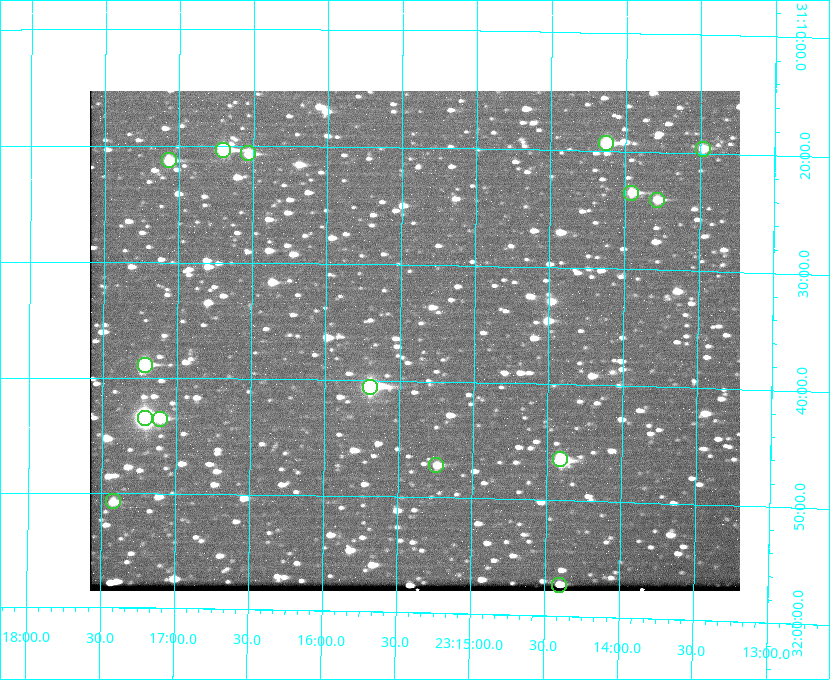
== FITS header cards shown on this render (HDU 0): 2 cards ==
NAXIS1  =                  650 / Width of table row in bytes
NAXIS2  =                  500 / Number of rows in table

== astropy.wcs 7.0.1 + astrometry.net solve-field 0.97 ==
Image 650 x 500 px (HDU 0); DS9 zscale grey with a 90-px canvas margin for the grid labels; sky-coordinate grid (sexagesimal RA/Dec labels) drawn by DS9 from the SOLVED WCS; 15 Tycho-2 reference stars matched to detected sources circled (green)
Header WCS: none
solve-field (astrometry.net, Tycho-2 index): SOLVED blind (the file carries no WCS)
Solved WCS: RA---TAN-SIP/DEC--TAN-SIP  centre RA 23:15:24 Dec +31:36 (348.85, +31.61 deg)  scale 5.16 arcsec/px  FOV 55.9' x 43.0'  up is +179 deg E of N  parity flipped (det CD > 0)
(file carries no celestial WCS; the grid is the blind solution)
Tycho-2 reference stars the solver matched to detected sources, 15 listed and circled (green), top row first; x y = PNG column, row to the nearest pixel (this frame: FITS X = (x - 90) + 1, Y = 500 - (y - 91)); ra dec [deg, ICRS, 3 dp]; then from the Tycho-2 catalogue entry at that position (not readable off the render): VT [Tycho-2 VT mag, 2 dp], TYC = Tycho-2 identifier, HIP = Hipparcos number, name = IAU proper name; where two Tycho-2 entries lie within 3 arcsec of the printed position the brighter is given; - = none
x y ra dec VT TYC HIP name
606 143 348.533 +31.321 8.95 2751-241-1 - -
703 149 348.371 +31.327 10.64 2751-1121-1 - -
223 150 349.176 +31.338 8.87 2752-38-1 - -
248 153 349.134 +31.344 10.32 2752-30-1 - -
169 160 349.268 +31.354 10.15 2752-13-1 - -
631 193 348.489 +31.392 10.19 2751-871-1 - -
657 200 348.446 +31.401 10.83 2751-661-1 - -
145 365 349.305 +31.647 9.68 2752-19-1 - -
370 387 348.924 +31.676 7.66 2752-472-1 114838 -
145 418 349.304 +31.724 8.18 2752-1095-1 114975 -
160 419 349.277 +31.726 11.07 2752-324-1 - -
560 459 348.603 +31.774 10.34 2751-877-1 - -
436 465 348.810 +31.787 10.96 2752-75-1 - -
113 501 349.356 +31.845 11.03 2752-240-1 - -
559 585 348.600 +31.955 10.66 2755-75-1 - -